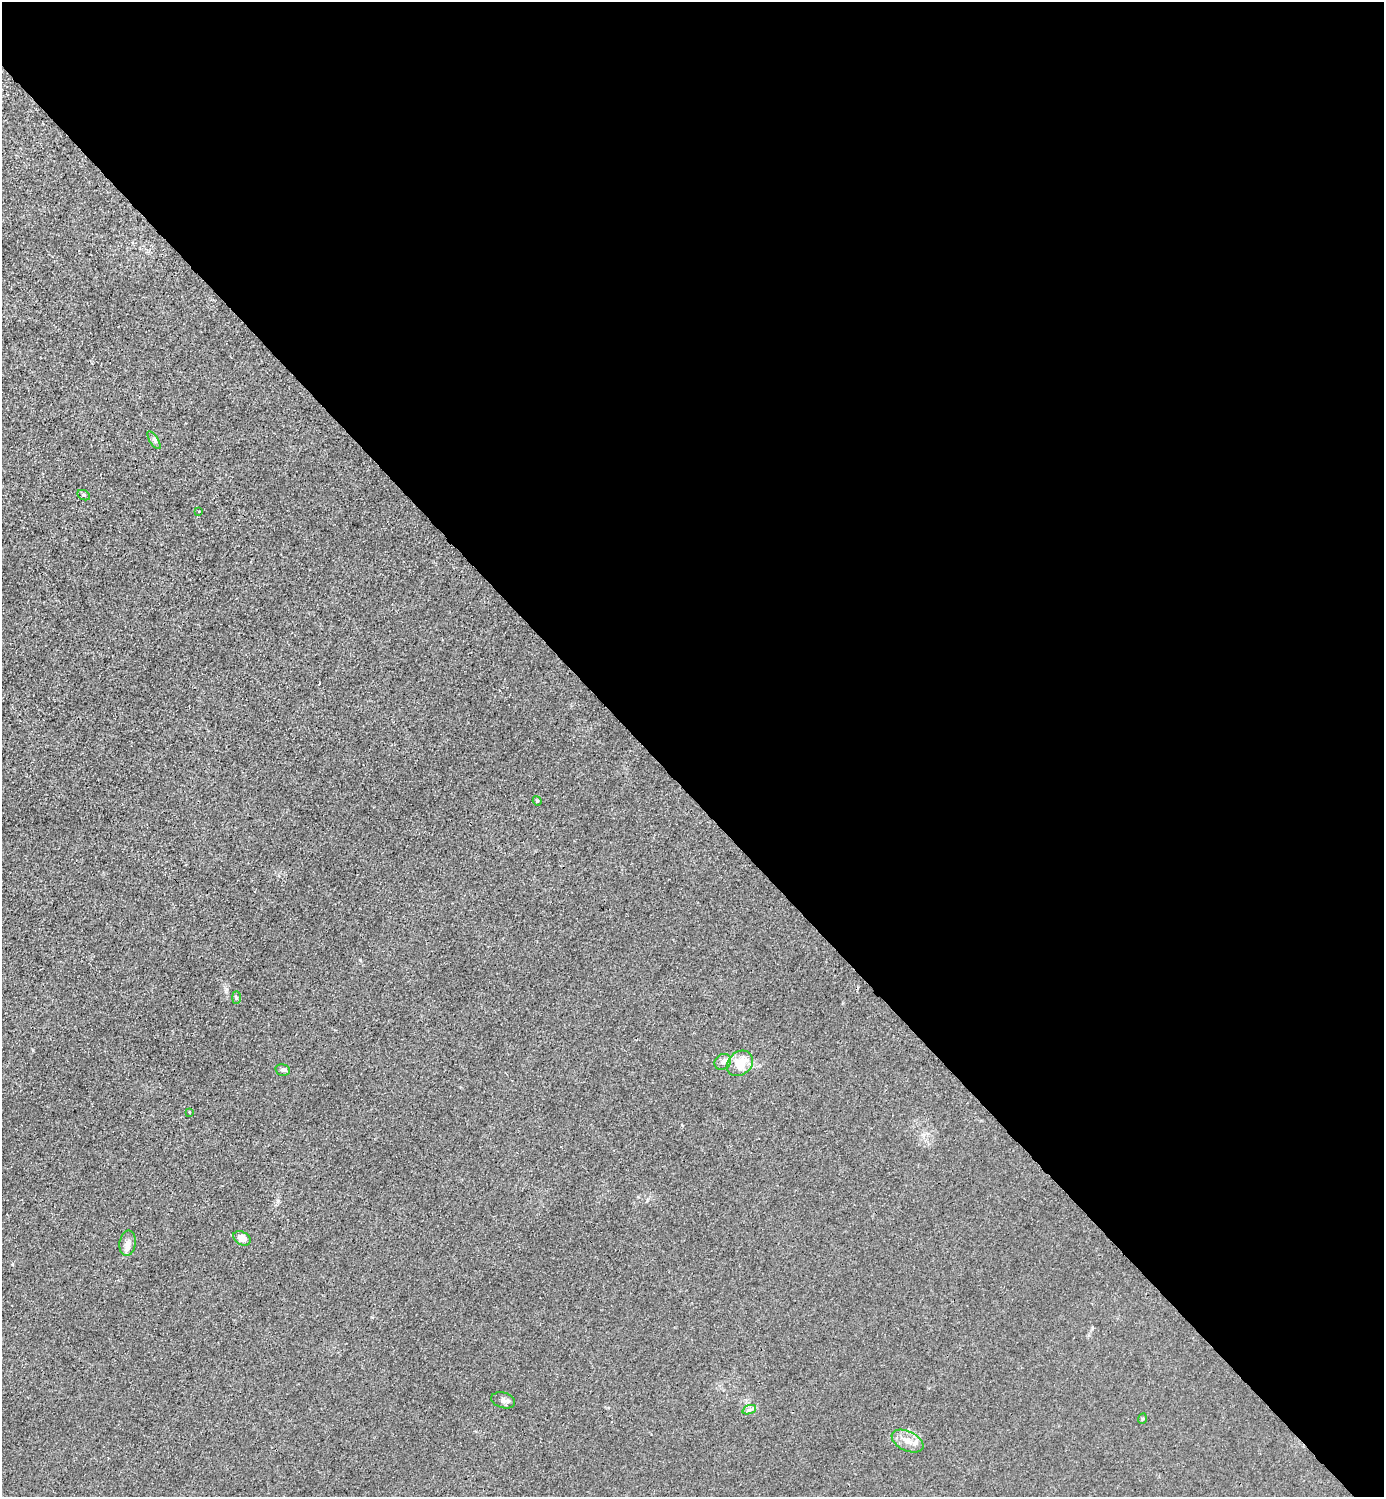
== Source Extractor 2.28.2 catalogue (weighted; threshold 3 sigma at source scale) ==
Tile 8 of 4 x 4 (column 4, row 2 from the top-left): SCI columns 4446-5827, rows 2993-4487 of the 5985 x 5985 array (HDU 1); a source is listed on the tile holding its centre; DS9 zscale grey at full resolution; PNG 1386 x 1499 px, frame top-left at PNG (2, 2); each listed source drawn as its Kron ellipse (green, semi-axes under 4 px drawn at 4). Shown black and unused: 53% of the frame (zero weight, under 3 of 4 exposures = <1% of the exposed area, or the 3 px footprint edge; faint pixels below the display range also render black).
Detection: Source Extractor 2.28.2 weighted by HDU 2 'WHT'; one run over the whole footprint, this tile lists its part. Background 0.0213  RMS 0.0062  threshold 0.0279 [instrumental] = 3 sigma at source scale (4.5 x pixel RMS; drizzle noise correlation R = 1.50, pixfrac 1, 0.05/0.05 arcsec/px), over >= 5 px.
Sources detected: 16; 1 cosmic-ray / hot-pixel residue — neither listed nor drawn; the other 15 listed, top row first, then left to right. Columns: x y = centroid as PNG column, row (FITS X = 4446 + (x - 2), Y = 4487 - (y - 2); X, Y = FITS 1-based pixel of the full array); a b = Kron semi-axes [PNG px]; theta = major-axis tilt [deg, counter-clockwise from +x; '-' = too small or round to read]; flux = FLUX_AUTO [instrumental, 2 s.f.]
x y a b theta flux
154 440 10 4 -57 1.5
84 495 7 5 -27 1.2
198 511 3 2 - 1.1
537 801 5 4 - 0.77
236 998 6 3 -90 0.67
723 1062 9 7 39 2.7
740 1063 14 11 44 14
283 1070 7 5 -13 1.3
189 1112 3 2 - 1.2
242 1238 9 6 -29 5.5
128 1243 13 8 81 3.7
503 1400 12 7 -16 2.7
749 1410 7 4 18 1.5
1142 1419 5 3 - 0.71
907 1441 17 9 -25 6.7
Unlisted compact peaks at least as high as the median listed source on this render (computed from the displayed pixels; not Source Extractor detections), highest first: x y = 226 989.